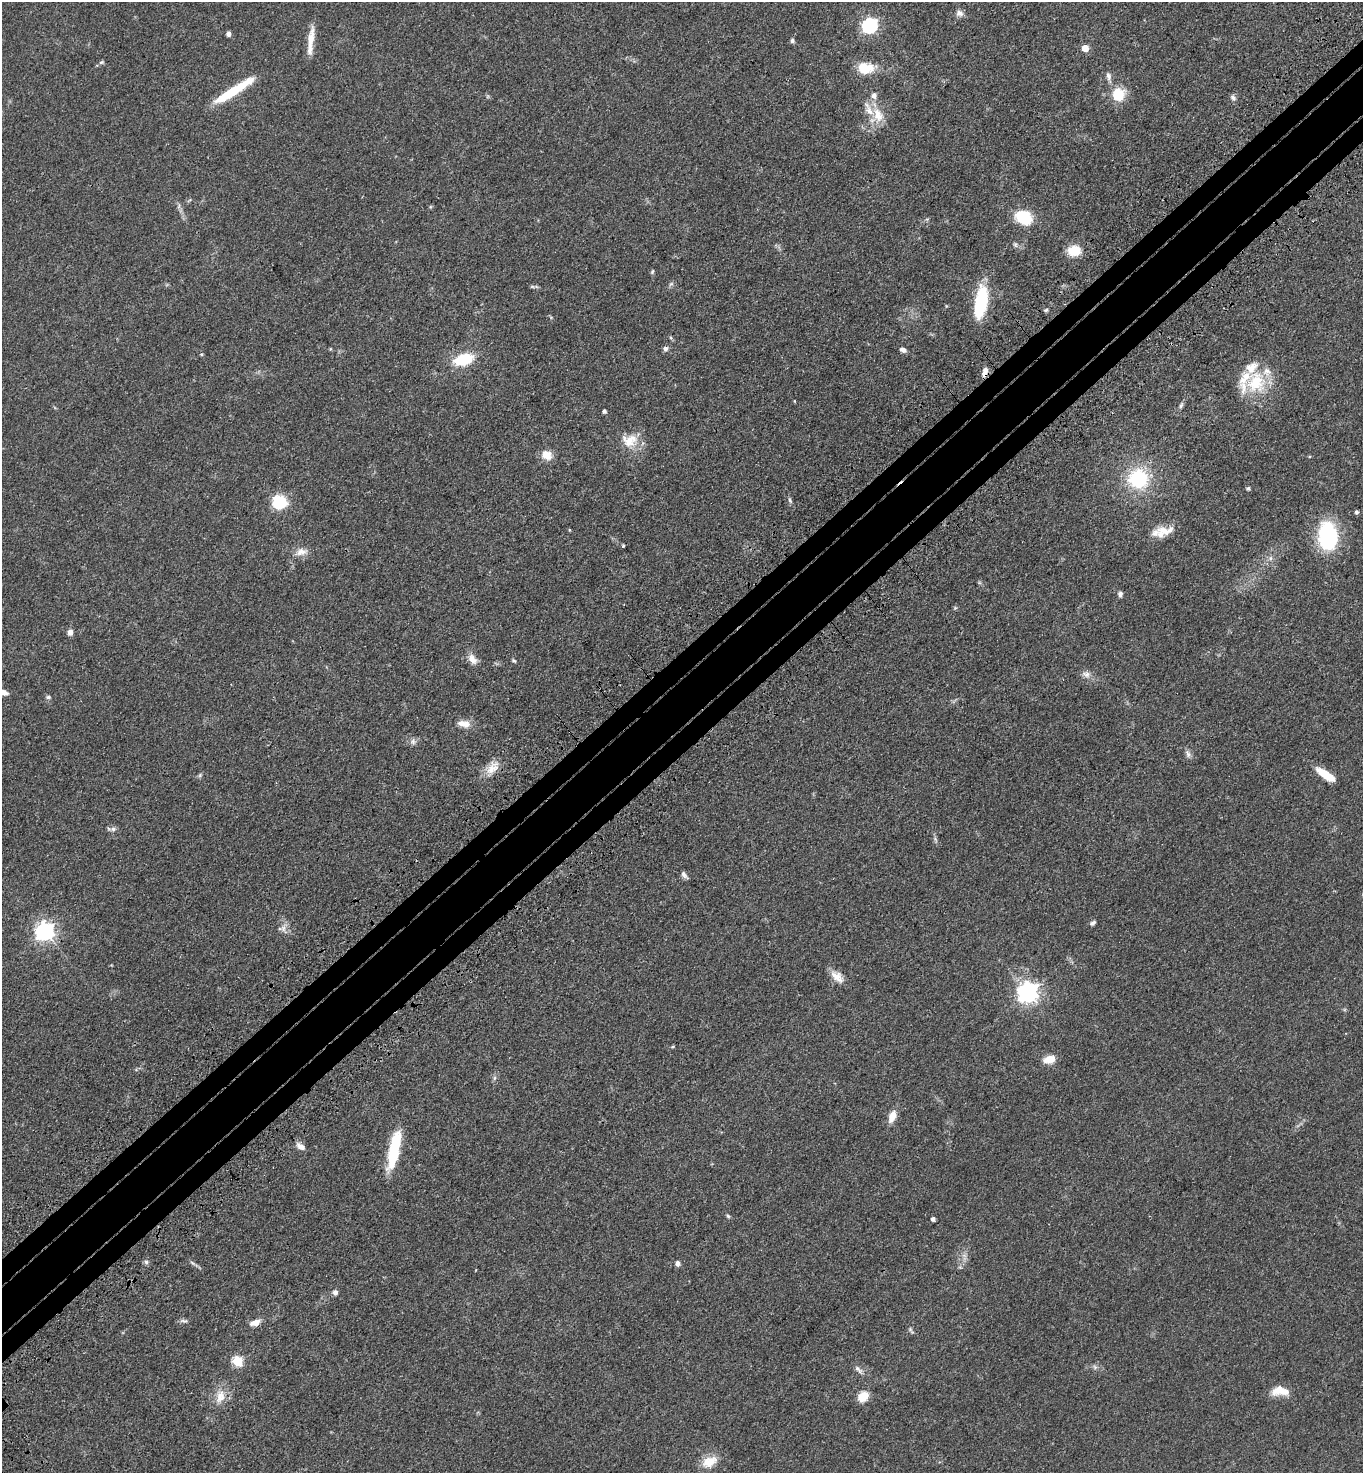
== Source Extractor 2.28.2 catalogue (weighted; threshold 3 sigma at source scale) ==
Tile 10 of 4 x 4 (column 2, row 3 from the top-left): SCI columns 1612-2972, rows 1573-3043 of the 6086 x 6089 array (HDU 1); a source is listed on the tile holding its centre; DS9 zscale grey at full resolution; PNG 1365 x 1475 px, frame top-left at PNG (2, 2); no overlay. Shown black and unused: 7% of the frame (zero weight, under 3 of 4 exposures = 6% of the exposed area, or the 3 px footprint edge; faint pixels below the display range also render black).
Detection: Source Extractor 2.28.2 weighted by HDU 2 'WHT'; one run over the whole footprint, this tile lists its part. Background 0.0454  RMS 0.0052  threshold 0.0235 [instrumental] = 3 sigma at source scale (4.5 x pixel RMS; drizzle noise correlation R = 1.50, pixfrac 1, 0.05/0.05 arcsec/px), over >= 5 px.
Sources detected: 96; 1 too faint to see at this stretch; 1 inside a brighter object's white glare — not listed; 11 inside a brighter listed object's ellipse — not listed separately; the other 83 listed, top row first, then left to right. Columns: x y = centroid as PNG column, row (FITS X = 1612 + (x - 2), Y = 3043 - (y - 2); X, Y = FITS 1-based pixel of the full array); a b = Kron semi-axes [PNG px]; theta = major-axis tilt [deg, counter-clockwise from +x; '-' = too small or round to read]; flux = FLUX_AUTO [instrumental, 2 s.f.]
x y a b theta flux
959 13 9 8 - 2.4
869 25 7 6 - 110
228 34 5 4 - 1.6
311 39 32 8 80 6.9
792 41 5 5 - 1.2
1085 48 5 5 - 8.6
101 62 6 5 - 0.87
864 68 16 11 -9 14
1108 76 11 7 -77 2.1
233 91 52 8 33 21
1118 95 15 14 - 13
1233 98 9 7 -54 1.4
878 115 21 13 -68 9.1
1024 217 17 12 -35 22
1015 245 7 5 -69 1
1075 250 13 10 4 11
652 271 6 4 70 0.69
671 284 8 4 36 0.9
532 287 6 4 0 0.72
981 302 34 12 81 30
1046 310 6 4 22 0.76
671 338 5 3 - 0.67
665 348 7 6 - 1.4
903 350 7 5 -29 2
463 359 17 10 17 20
985 372 11 6 75 3.3
1256 382 30 25 81 24
1181 405 10 5 65 1.2
604 411 4 3 - 1.2
629 440 23 17 12 9.6
547 455 13 11 -32 5.4
1138 479 20 19 - 34
1248 488 4 4 - 1.1
790 500 6 5 - 0.93
279 501 7 6 - 65
1356 512 4 4 - 1.1
569 530 4 3 - 0.42
1164 530 17 8 -32 4.6
1328 536 33 20 -87 39
623 546 4 3 - 0.62
301 552 17 10 13 4.3
1270 558 6 6 - 1.3
1120 594 6 5 - 1.6
70 632 8 7 - 2.2
472 659 15 9 -51 3.8
514 660 6 4 -33 0.7
1086 674 12 8 -11 2.7
4 692 9 5 -16 2.8
48 697 6 5 - 0.88
465 724 13 11 -20 4.1
413 741 9 6 -81 1.5
1188 754 12 6 -68 1.8
492 768 23 12 48 6.9
1325 774 21 7 -34 12
200 775 7 4 72 0.78
113 829 7 6 - 1.5
684 875 11 5 -50 1.6
1093 923 7 5 31 1.2
283 928 9 7 -77 2.4
45 931 7 7 - 220
837 977 19 10 -41 5.2
1028 992 7 7 - 280
673 1046 5 3 - 0.51
1049 1059 12 8 14 6.4
494 1078 7 4 71 0.89
892 1116 15 8 67 5.1
395 1144 33 14 76 18
301 1146 11 6 -32 3
728 1216 6 4 -44 0.73
933 1219 4 4 - 1.5
146 1262 6 5 - 1.1
192 1263 8 3 -45 0.89
678 1263 6 5 - 1.8
335 1292 7 6 - 1.6
184 1321 11 5 -4 1.3
255 1323 12 7 18 3.7
238 1361 6 5 - 30
1095 1367 7 5 -46 1.1
858 1369 13 6 -44 2
1280 1391 23 10 0 7.6
220 1397 19 12 75 6.8
863 1397 14 11 38 6
709 1462 21 12 24 7.8
Overlapping masked pixels (flux is a lower limit): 1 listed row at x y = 985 372
Isophote crosses this tile's border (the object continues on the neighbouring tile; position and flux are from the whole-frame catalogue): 1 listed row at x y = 4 692